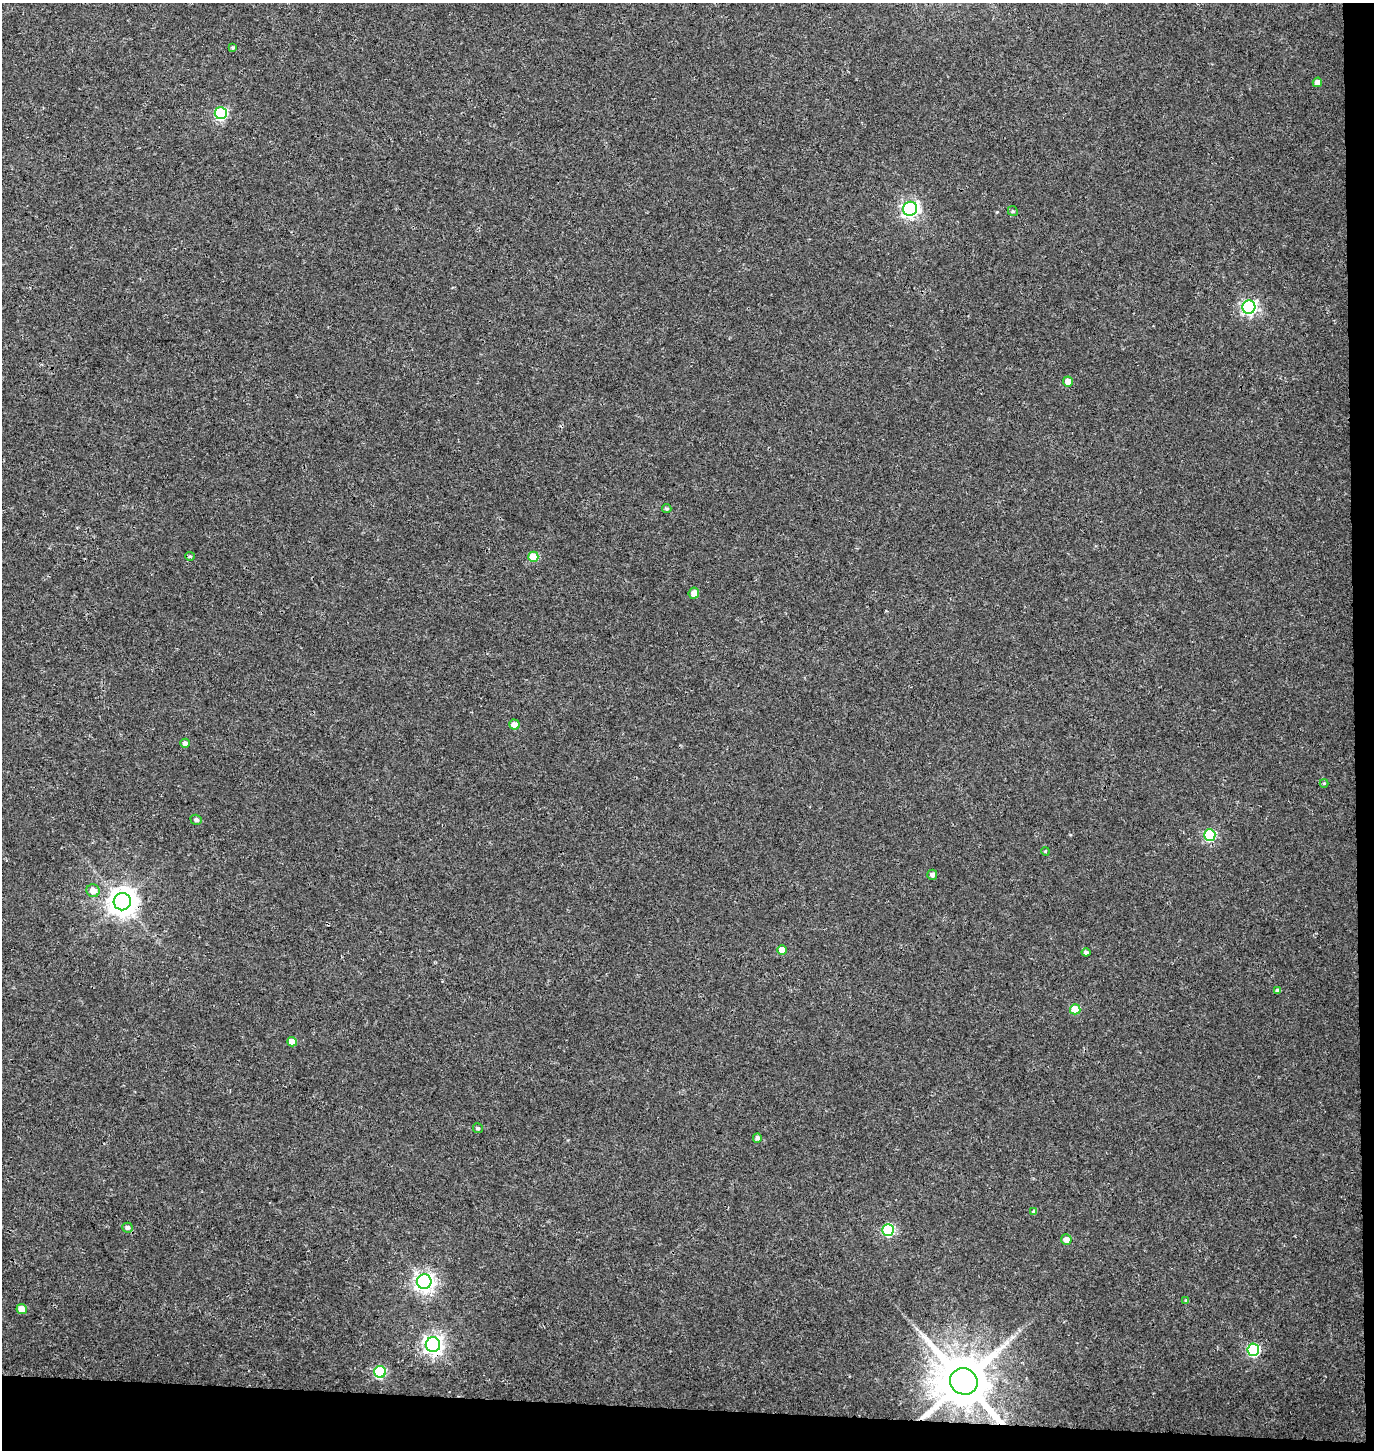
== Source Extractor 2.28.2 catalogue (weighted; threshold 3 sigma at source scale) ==
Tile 9 of 3 x 3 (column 3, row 3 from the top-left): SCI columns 3016-4387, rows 13-1460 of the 4656 x 4358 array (HDU 1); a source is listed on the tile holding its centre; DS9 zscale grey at full resolution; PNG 1376 x 1452 px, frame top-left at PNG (2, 3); each listed source drawn as its Kron ellipse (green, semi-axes under 4 px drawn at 4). Shown black and unused: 4% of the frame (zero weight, under 3 of 4 exposures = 5% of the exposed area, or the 3 px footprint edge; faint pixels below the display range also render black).
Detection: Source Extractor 2.28.2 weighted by HDU 2 'WHT'; one run over the whole footprint, this tile lists its part. Background 0.0327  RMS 0.0043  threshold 0.0193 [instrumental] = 3 sigma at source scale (4.5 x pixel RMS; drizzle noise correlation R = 1.50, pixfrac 1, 0.0396/0.0396 arcsec/px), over >= 5 px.
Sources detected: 39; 1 cosmic-ray / hot-pixel residue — neither listed nor drawn; the other 38 listed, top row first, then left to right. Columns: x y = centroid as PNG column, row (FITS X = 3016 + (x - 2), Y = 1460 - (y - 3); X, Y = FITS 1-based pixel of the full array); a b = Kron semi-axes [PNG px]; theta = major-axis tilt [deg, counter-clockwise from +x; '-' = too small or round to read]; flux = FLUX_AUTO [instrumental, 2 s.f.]
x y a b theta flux
233 48 4 3 - 0.52
1317 82 5 4 - 2.7
221 113 6 6 - 48
910 209 7 7 - 130
1013 211 5 4 - 0.69
1249 307 6 6 - 98
1068 381 5 5 - 4
667 509 4 4 - 0.69
190 556 4 4 - 0.54
533 557 5 5 - 11
694 593 6 5 - 3
514 725 5 5 - 3.6
185 743 4 4 - 1.7
1324 783 4 4 - 0.42
196 820 6 5 - 1.1
1210 835 6 5 - 39
1045 851 4 3 - 0.39
932 875 5 5 - 1.5
93 891 6 6 - 4
122 902 8 8 - 520
782 950 5 5 - 5.6
1086 952 4 4 - 1.3
1278 991 4 4 - 1.5
1075 1009 5 5 - 11
292 1042 5 4 - 4.4
478 1128 5 5 - 0.71
757 1138 5 4 - 1.3
1034 1212 4 4 - 1.1
127 1228 5 5 - 1.2
888 1230 6 5 - 39
1066 1240 5 5 - 3.2
424 1282 7 7 - 210
1186 1301 4 4 - 0.86
22 1309 5 5 - 4.6
433 1345 7 7 - 210
1253 1350 6 6 - 48
380 1372 6 6 - 36
964 1381 14 13 - 2900
Overlapping masked pixels (flux is a lower limit): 3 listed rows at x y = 122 902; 433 1345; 964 1381